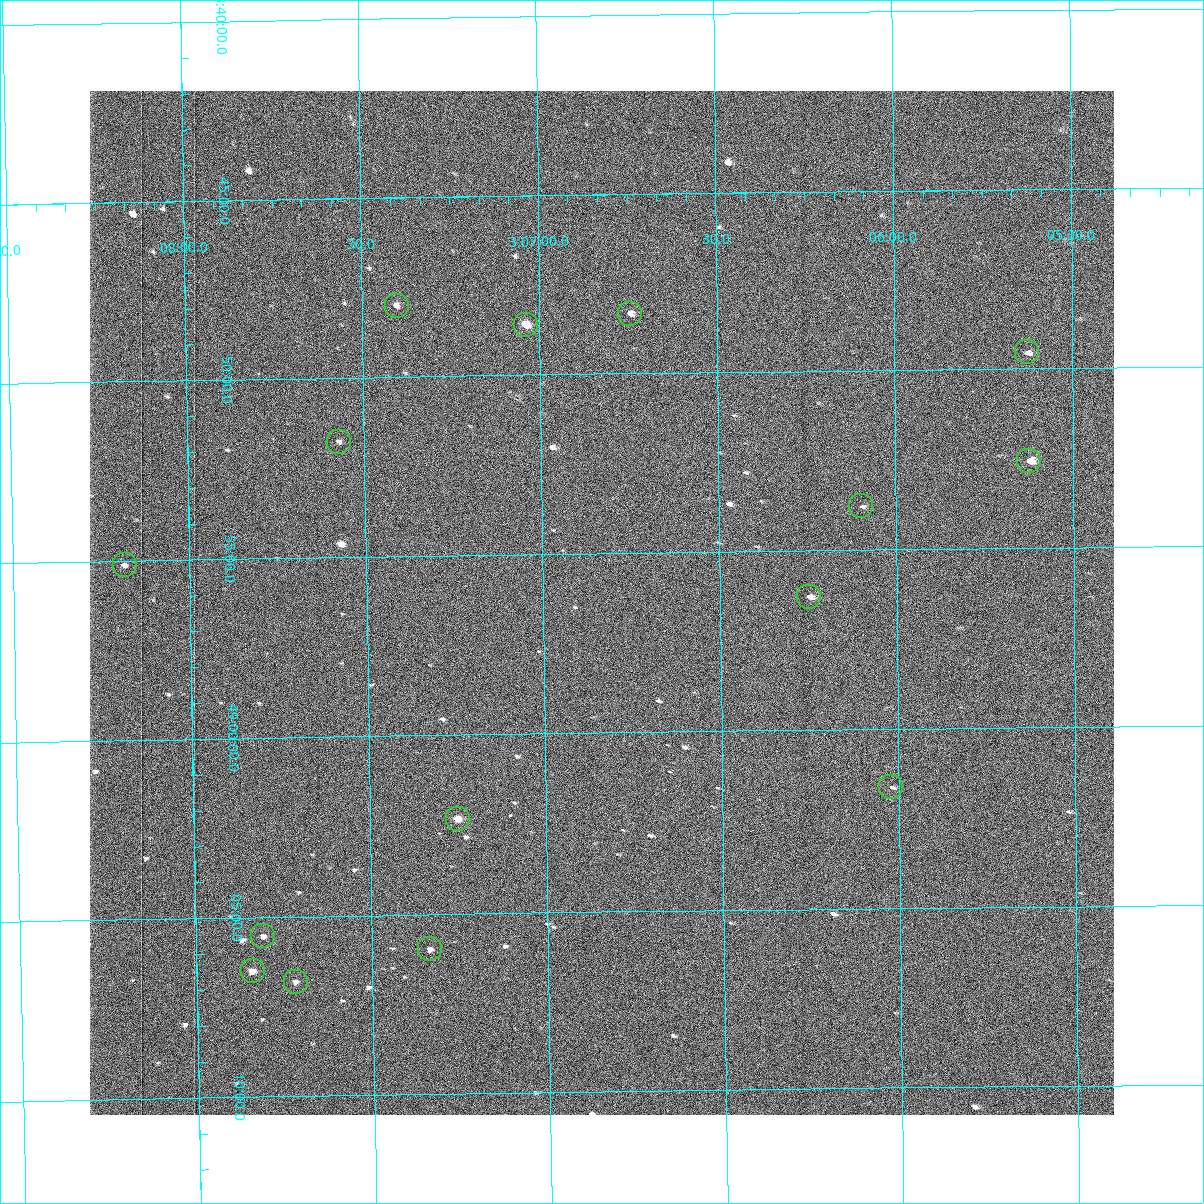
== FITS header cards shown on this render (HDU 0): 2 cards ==
NAXIS1  =                 1024 /fastest changing axis
NAXIS2  =                 1024 /next to fastest changing axis

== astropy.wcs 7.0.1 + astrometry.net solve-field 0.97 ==
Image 1024 x 1024 px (HDU 0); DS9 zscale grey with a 90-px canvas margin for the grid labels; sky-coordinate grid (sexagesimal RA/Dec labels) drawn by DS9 from the SOLVED WCS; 15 Tycho-2 reference stars matched to detected sources circled (green)
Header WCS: RA---TAN-SIP/DEC--TAN-SIP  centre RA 03:06:50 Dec +48:56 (46.71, +48.94 deg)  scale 1.67 arcsec/px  FOV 28.5' x 28.6'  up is -179 deg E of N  parity flipped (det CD > 0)
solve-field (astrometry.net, Tycho-2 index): VERIFIED the header's WCS against the Tycho-2 star catalogue (15 matches, 0 conflicts) and refined it, rather than solving blind
Solved WCS: RA---TAN-SIP/DEC--TAN-SIP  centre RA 03:06:50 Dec +48:56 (46.71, +48.94 deg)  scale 1.67 arcsec/px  FOV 28.5' x 28.5'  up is -179 deg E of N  parity flipped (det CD > 0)
The solver's refit moves the header's centre by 0.3 arcsec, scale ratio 1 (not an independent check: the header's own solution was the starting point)
Tycho-2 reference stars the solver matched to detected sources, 15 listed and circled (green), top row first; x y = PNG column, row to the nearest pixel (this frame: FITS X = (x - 90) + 1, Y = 1024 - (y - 91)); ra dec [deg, ICRS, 3 dp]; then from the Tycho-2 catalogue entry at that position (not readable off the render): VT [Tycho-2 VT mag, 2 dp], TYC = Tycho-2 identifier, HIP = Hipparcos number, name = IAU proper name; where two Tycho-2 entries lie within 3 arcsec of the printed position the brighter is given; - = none
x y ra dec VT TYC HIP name
397 306 46.851 +48.800 10.96 3318-412-1 - -
630 314 46.686 +48.806 10.73 3318-1207-1 - -
526 325 46.759 +48.810 9.54 3318-20-1 - -
1027 352 46.407 +48.826 11.40 3318-1121-1 - -
339 442 46.893 +48.863 11.43 3318-844-1 - -
1029 461 46.405 +48.876 9.33 3318-744-1 - -
861 506 46.524 +48.896 11.94 3318-478-1 - -
125 565 47.045 +48.919 11.50 3318-988-1 - -
809 597 46.562 +48.938 10.40 3318-18-1 - -
891 787 46.505 +49.027 11.73 3318-502-1 - -
458 819 46.813 +49.039 9.70 3318-216-1 - -
263 936 46.952 +49.092 11.30 3318-80-1 - -
430 949 46.834 +49.100 10.69 3318-1528-1 - -
253 971 46.960 +49.108 10.19 3318-1062-1 - -
296 982 46.930 +49.114 11.35 3318-390-1 - -